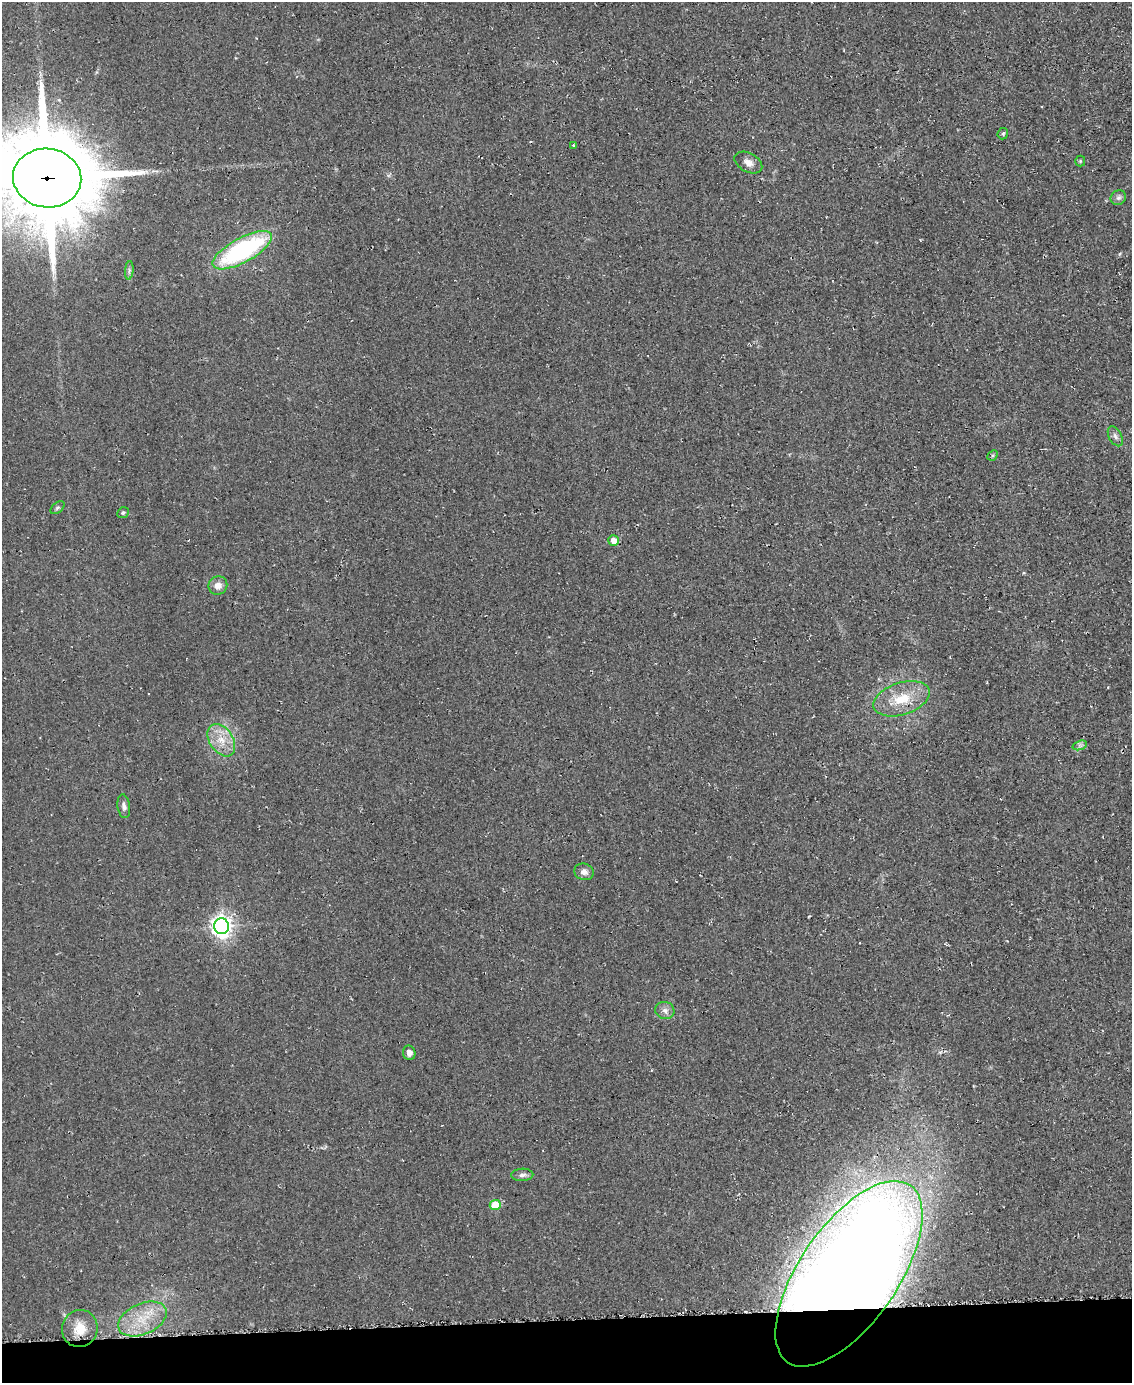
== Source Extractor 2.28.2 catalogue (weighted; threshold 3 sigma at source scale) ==
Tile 10 of 4 x 3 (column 2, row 3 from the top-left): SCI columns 1141-2270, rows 174-1554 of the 4561 x 4553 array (HDU 1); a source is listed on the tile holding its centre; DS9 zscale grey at full resolution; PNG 1134 x 1385 px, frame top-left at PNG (2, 2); each listed source drawn as its Kron ellipse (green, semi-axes under 4 px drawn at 4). Shown black and unused: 4% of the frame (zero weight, under 2 of 3 exposures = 3% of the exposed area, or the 3 px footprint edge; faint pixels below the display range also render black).
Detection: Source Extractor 2.28.2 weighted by HDU 2 'WHT'; one run over the whole footprint, this tile lists its part. Background 0.0474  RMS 0.013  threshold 0.0589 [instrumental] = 3 sigma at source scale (4.5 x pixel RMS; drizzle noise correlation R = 1.50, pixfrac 1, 0.05/0.05 arcsec/px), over >= 5 px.
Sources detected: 27; all 27 listed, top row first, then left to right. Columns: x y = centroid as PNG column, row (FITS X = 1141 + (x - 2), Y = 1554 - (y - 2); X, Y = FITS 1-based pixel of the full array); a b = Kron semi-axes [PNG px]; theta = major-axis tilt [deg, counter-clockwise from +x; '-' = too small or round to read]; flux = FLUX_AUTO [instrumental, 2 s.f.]
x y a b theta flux
1003 134 6 5 - 2.7
573 145 3 3 - 1.9
1080 161 5 5 - 1.8
748 163 15 9 -28 10
47 178 34 29 -7 24000
1118 198 8 7 - 4.2
242 250 33 12 29 210
129 270 9 4 85 3.2
1115 436 11 6 -61 5.2
993 455 6 4 45 1.9
57 508 8 5 38 2.5
123 513 6 5 - 2.3
613 540 5 5 - 13
218 585 9 9 - 10
902 699 29 16 18 42
221 740 18 11 -57 23
1080 745 7 4 18 3.3
124 806 12 6 -82 5.8
584 872 10 8 -16 7.4
221 926 8 7 - 850
665 1010 10 8 -18 6.6
409 1053 7 6 - 6.4
522 1175 11 6 1 5.3
495 1205 5 5 - 37
849 1274 108 49 55 3400
142 1319 25 15 24 40
80 1328 19 18 - 26
Overlapping masked pixels (flux is a lower limit): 2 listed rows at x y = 47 178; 849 1274
Isophote crosses this tile's border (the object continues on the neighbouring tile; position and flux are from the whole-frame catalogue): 1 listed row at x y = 47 178